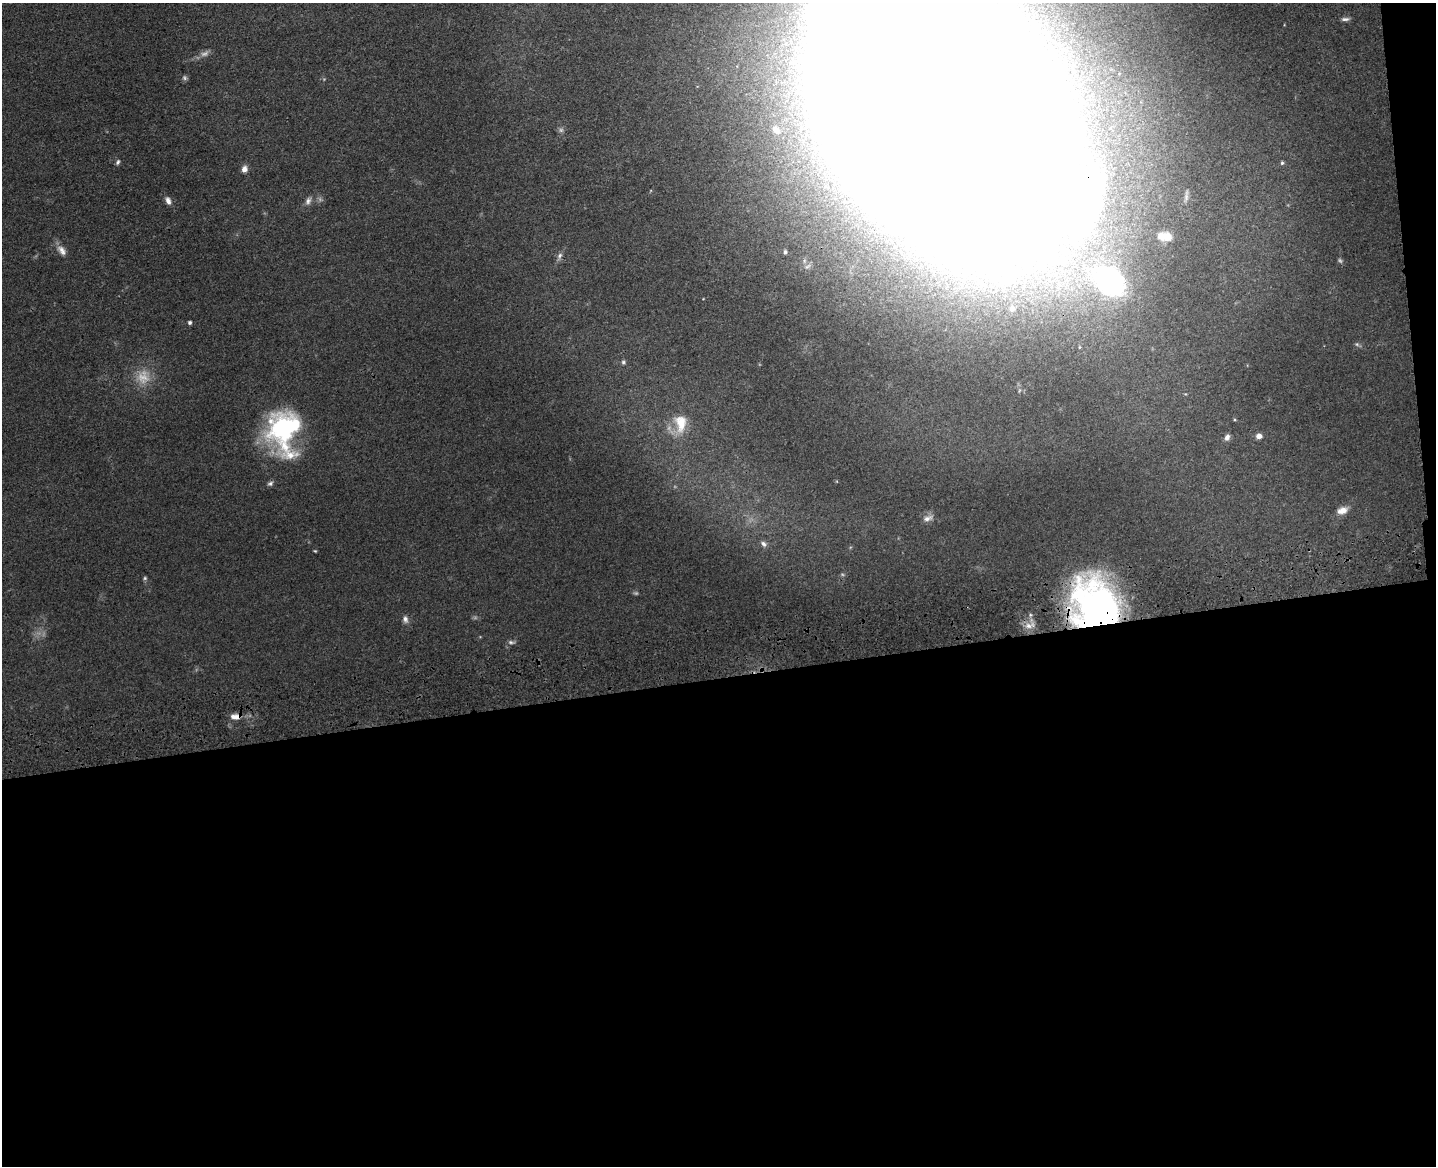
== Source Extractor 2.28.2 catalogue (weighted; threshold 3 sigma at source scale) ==
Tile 12 of 3 x 4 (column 3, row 4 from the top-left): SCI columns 3134-4567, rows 117-1280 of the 4726 x 4887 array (HDU 1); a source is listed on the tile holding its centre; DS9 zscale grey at full resolution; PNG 1438 x 1168 px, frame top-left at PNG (2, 3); no overlay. Shown black and unused: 43% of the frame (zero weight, under 3 of 4 exposures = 6% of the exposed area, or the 3 px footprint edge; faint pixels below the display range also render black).
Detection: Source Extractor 2.28.2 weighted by HDU 2 'WHT'; one run over the whole footprint, this tile lists its part. Background 0.0547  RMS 0.0057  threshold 0.0257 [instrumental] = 3 sigma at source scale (4.5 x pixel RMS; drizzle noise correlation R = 1.50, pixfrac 1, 0.05/0.05 arcsec/px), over >= 5 px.
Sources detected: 44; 7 too faint to see at this stretch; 3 inside a brighter object's white glare — not listed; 2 inside a brighter listed object's ellipse — not listed separately; the other 32 listed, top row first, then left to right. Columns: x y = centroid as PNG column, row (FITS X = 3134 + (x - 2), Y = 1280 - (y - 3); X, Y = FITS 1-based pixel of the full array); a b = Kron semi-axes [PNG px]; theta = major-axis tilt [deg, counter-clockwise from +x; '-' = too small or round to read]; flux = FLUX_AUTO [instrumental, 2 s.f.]
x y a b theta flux
1345 19 11 5 6 1.8
944 118 132 83 -46 17000
776 129 15 9 -46 4.8
118 162 7 5 62 1.3
1282 163 5 4 - 0.82
244 169 8 7 - 3
168 201 9 6 -71 2.9
308 201 10 7 60 2.4
870 216 25 9 -68 12
1167 237 10 9 - 4.2
62 250 16 9 -51 4.3
785 252 5 4 - 1.2
560 256 10 6 66 1.9
1109 281 39 24 -36 130
1012 308 6 6 - 2.7
190 322 4 4 - 1.2
623 362 5 5 - 1
681 423 26 16 -86 14
286 426 55 35 86 83
1259 436 5 5 - 3.8
1227 437 8 6 62 2.4
270 483 8 6 22 1.5
1342 510 13 9 17 4.6
928 518 14 7 19 3.1
764 544 9 6 -49 1.8
315 551 4 3 - 0.54
145 578 6 5 - 0.9
1096 606 45 39 -47 260
405 619 9 7 -77 2.4
1028 626 11 9 -2 4.2
511 642 9 5 -7 1.4
238 717 8 8 - 3.1
Overlapping masked pixels (flux is a lower limit): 4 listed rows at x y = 944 118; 1109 281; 1096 606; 238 717
Isophote crosses this tile's border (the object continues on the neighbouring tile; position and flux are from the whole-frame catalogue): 1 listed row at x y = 944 118